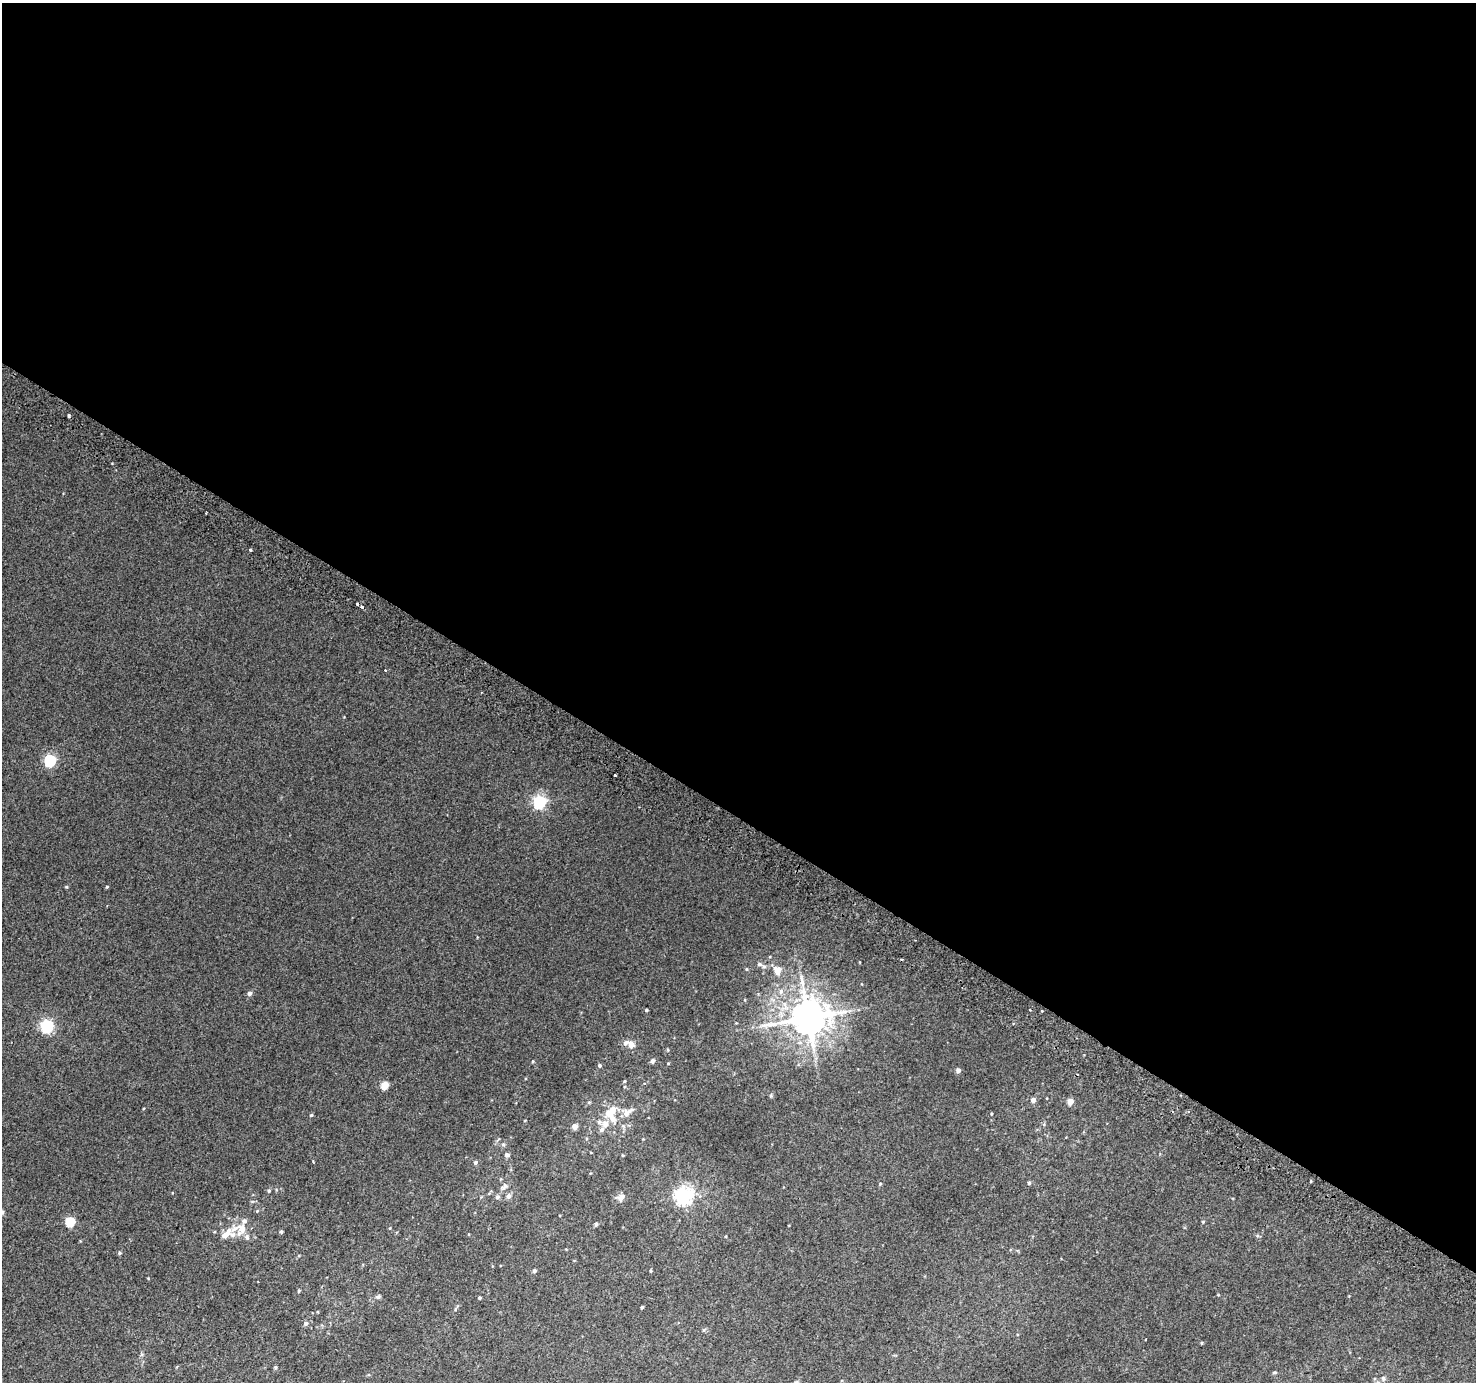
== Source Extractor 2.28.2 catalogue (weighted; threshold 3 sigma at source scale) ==
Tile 3 of 4 x 4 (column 3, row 1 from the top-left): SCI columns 2979-4452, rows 4432-5811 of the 5950 x 6035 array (HDU 1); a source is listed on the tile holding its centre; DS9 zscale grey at full resolution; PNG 1478 x 1384 px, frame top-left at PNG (2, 3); no overlay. Shown black and unused: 59% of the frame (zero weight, under 2 of 3 exposures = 2% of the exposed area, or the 3 px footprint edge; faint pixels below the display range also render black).
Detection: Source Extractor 2.28.2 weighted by HDU 2 'WHT'; one run over the whole footprint, this tile lists its part. Background 0.0128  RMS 0.0073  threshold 0.0328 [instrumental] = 3 sigma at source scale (4.5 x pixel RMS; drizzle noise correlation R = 1.50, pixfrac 1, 0.0396/0.0396 arcsec/px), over >= 5 px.
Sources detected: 82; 4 cosmic-ray / hot-pixel residue — not listed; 8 inside a brighter listed object's ellipse — not listed separately; the other 70 listed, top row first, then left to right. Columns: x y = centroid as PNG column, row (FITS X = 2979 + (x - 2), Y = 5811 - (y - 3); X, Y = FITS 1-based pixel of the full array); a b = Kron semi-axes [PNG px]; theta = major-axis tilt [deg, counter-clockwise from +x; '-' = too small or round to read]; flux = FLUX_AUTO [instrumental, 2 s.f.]
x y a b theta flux
68 416 3 3 - 2.4
250 550 3 3 - 3.7
50 760 6 5 - 80
615 775 3 3 - 3.5
539 802 6 5 - 120
66 887 4 4 - 0.73
107 887 4 3 - 0.71
759 964 7 5 -14 1.7
746 969 5 3 - 0.64
777 970 11 9 -68 7.4
249 993 5 4 - 2.4
646 1010 3 3 - 0.85
808 1018 11 10 - 1800
47 1026 6 6 - 120
631 1044 9 7 -42 4
668 1050 5 3 - 0.66
533 1061 5 3 - 0.6
653 1061 6 5 - 1.7
668 1063 3 3 - 0.57
600 1066 4 4 - 1.2
958 1070 5 4 - 2.8
624 1081 4 3 - 0.69
384 1085 5 4 - 16
771 1096 6 3 89 0.93
1033 1100 5 5 - 3
1070 1102 5 4 - 8
612 1110 7 6 - 7.5
627 1112 17 9 27 7.5
991 1114 4 2 - 0.63
311 1115 4 4 - 0.92
605 1124 7 7 - 4.8
1044 1124 6 4 74 0.85
575 1126 4 4 - 6.1
643 1139 4 3 - 0.5
503 1145 6 5 - 1.1
507 1155 5 4 - 2.2
623 1155 4 4 - 0.68
475 1162 4 4 - 1.6
1029 1183 4 4 - 1.2
880 1184 4 3 - 0.63
504 1186 10 6 46 2.6
269 1191 5 4 - 0.98
509 1196 7 6 - 2.3
683 1196 7 6 - 260
497 1197 6 5 - 1.8
621 1197 11 7 31 5
2 1212 5 5 - 1.8
70 1222 5 5 - 36
1203 1222 5 3 - 0.55
596 1224 5 4 - 1.3
242 1229 15 10 68 9.7
281 1232 3 3 - 1.4
226 1234 16 7 44 8.7
726 1236 4 2 - 0.54
119 1253 5 4 - 0.98
534 1271 5 4 - 1.2
651 1271 4 3 - 0.63
299 1291 5 3 - 0.69
378 1297 7 6 - 1.4
479 1298 3 3 - 1.2
642 1307 3 3 - 1.2
455 1309 6 4 87 0.89
306 1324 6 5 - 1.8
1145 1339 2 2 - 0.64
1202 1343 4 3 - 0.7
142 1354 6 4 45 1
275 1368 5 4 - 0.82
1275 1372 6 4 6 0.88
1383 1378 6 5 - 1.3
796 1382 7 5 67 1.5
Isophote crosses this tile's border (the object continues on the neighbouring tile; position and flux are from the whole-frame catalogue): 2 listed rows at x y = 2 1212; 796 1382